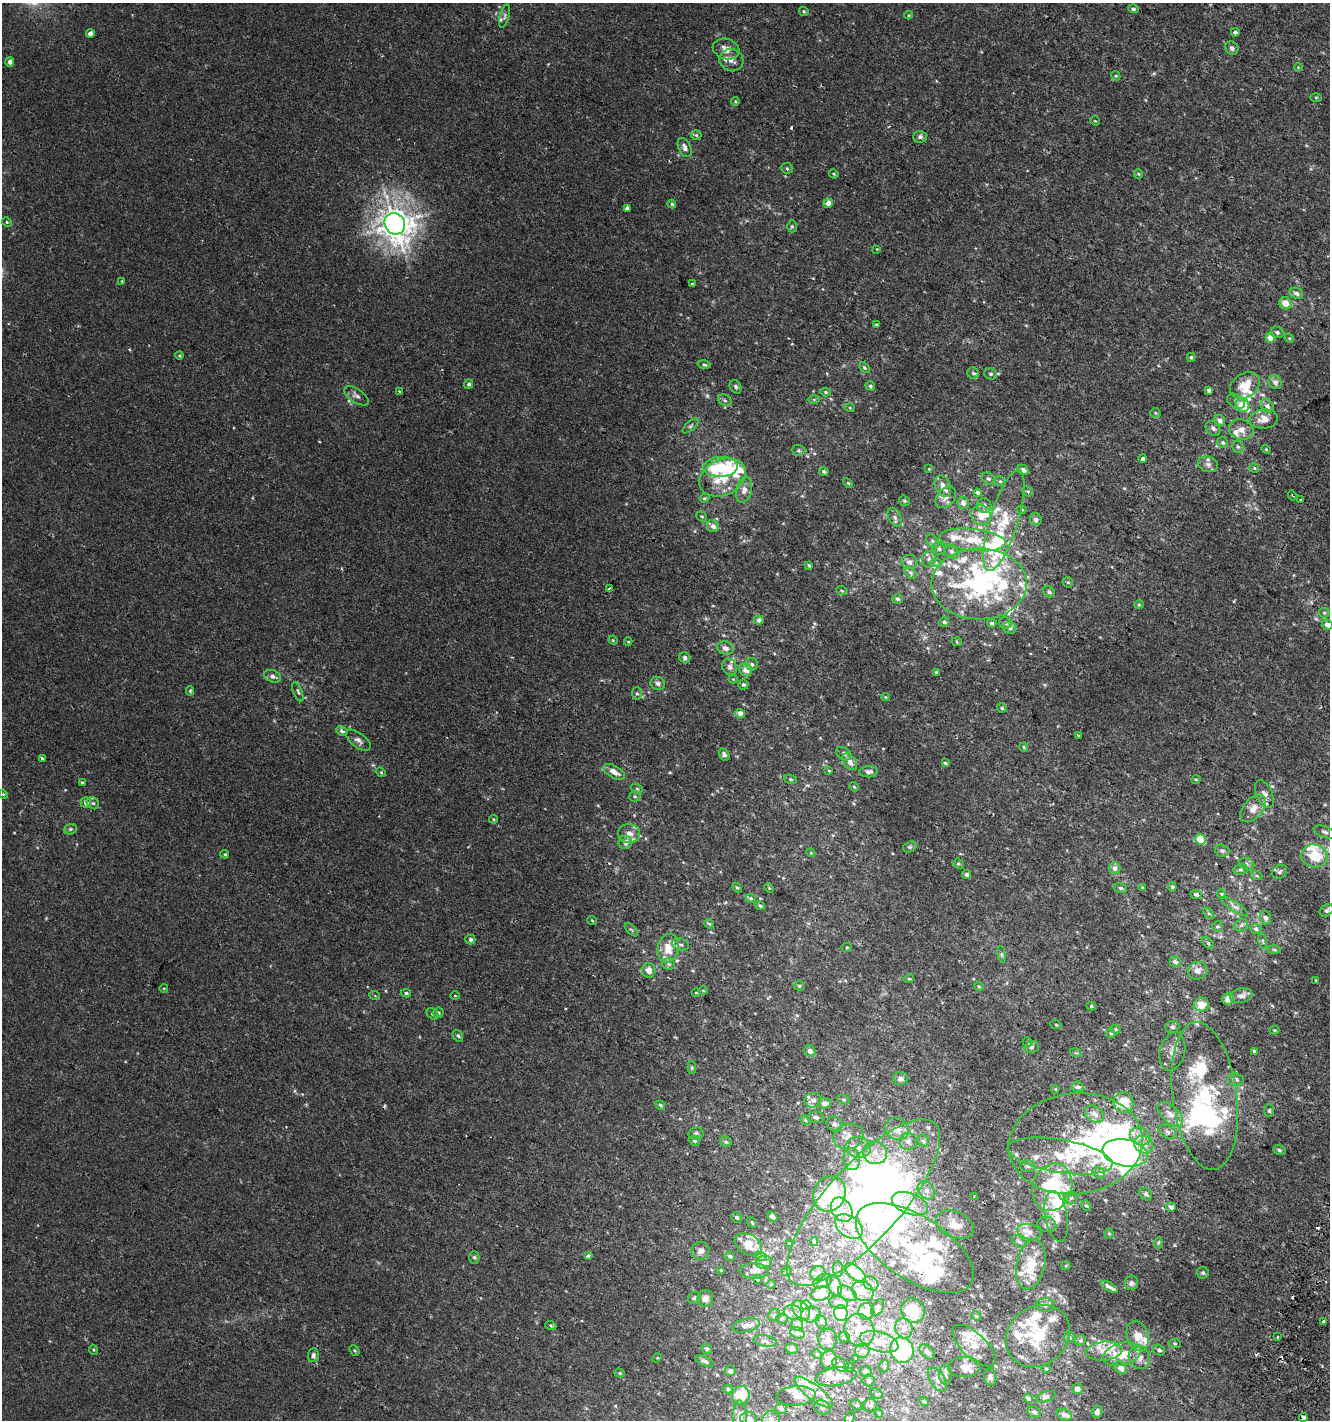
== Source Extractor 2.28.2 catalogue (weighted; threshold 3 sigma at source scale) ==
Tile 6 of 4 x 4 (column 2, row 2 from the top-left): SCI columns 1637-2964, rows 2853-4270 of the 5863 x 5712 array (HDU 1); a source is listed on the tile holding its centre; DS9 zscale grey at full resolution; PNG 1332 x 1422 px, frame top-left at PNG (2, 3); each listed source drawn as its Kron ellipse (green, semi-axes under 4 px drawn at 4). Shown black and unused: <1% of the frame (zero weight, under 2 of 3 exposures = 2% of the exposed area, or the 3 px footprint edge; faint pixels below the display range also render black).
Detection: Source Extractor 2.28.2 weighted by HDU 2 'WHT'; one run over the whole footprint, this tile lists its part. Background 0.00323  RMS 0.0027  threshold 0.0123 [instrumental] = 3 sigma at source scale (4.5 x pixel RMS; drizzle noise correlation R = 1.50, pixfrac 1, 0.0396/0.0396 arcsec/px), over >= 5 px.
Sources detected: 540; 1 too faint to see at this stretch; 21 inside a brighter object's white glare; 7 cosmic-ray / hot-pixel residue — neither listed nor drawn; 98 inside a brighter listed object's ellipse — not listed separately; the other 413 listed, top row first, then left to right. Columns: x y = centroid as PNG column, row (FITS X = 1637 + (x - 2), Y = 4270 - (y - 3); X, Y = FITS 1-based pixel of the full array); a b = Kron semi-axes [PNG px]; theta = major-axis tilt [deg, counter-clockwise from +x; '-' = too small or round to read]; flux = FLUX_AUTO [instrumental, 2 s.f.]
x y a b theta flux
1133 9 5 4 - 0.59
804 11 5 4 - 0.36
909 15 4 3 - 0.23
505 16 12 4 74 0.61
1235 32 4 3 - 1.6
90 33 4 4 - 1.3
1232 48 7 6 - 0.84
726 49 13 10 -18 2
731 60 12 11 - 1.9
10 62 5 4 - 1
1298 67 4 3 - 0.21
1116 76 5 3 - 0.25
1316 97 6 4 0 0.3
735 101 4 4 - 0.26
1095 121 5 4 - 0.23
696 135 5 5 - 0.39
920 137 7 6 - 0.68
685 147 10 6 -65 1.5
787 168 6 5 - 0.45
834 174 5 4 - 0.29
1138 174 5 4 - 0.28
828 203 5 4 - 1.9
672 204 4 4 - 0.38
627 208 4 3 - 1.6
7 222 5 4 - 0.32
395 224 11 10 - 400
792 226 6 4 -90 0.42
877 249 4 3 - 0.19
122 281 3 3 - 0.21
692 284 4 3 - 0.41
1296 293 7 5 -24 1.1
1286 303 6 6 - 2.9
876 325 4 3 - 0.31
1277 332 6 5 - 0.69
1270 338 5 4 - 2.8
1289 338 5 4 - 0.27
180 355 4 4 - 0.3
1191 357 4 3 - 0.35
704 364 7 3 -12 0.39
864 368 6 4 -46 0.4
973 373 6 5 - 0.56
991 374 6 5 - 0.57
1275 382 7 6 - 1.2
469 384 4 4 - 0.54
1245 385 16 12 33 4.9
870 386 5 4 - 0.49
736 387 7 5 -60 0.59
1209 390 4 4 - 0.93
399 391 3 3 - 0.29
825 392 5 4 - 0.44
356 396 14 6 -34 1.1
725 400 7 5 -23 0.53
814 400 6 4 0 0.35
1236 401 9 6 -34 0.86
1243 405 7 6 - 3.9
1267 406 7 6 - 1.2
850 408 5 3 - 0.27
1155 413 5 4 - 0.34
1264 419 14 9 6 2.6
1220 420 6 5 - 1.1
691 426 10 4 42 0.5
1213 428 8 6 -45 0.87
1241 429 12 10 -19 2.2
1223 443 6 5 - 0.5
1238 447 6 5 - 0.56
1266 449 4 4 - 0.29
799 450 7 5 -1 0.48
1143 458 4 4 - 1.6
1208 464 10 7 -20 1.2
721 467 17 10 2 8.7
1254 468 5 4 - 0.32
929 469 4 3 - 0.2
1023 470 6 5 - 1.3
824 471 5 4 - 0.57
723 477 25 17 24 8.5
988 479 7 5 -40 0.68
1000 481 5 4 - 0.36
848 483 6 3 -44 0.26
943 486 11 7 -64 1.9
744 490 13 7 77 1.8
1028 491 5 4 - 0.42
977 493 4 3 - 1.6
1292 495 5 3 - 0.28
946 497 12 8 49 1.7
704 498 5 4 - 0.29
1301 500 3 3 - 1.7
904 501 6 4 -41 0.42
963 503 6 6 - 1.3
984 506 7 7 - 0.86
1022 510 4 4 - 0.31
981 515 10 9 - 3.6
702 516 5 4 - 0.34
895 517 10 6 -64 0.94
1036 519 6 6 - 1
1004 520 53 14 73 12
713 526 6 5 - 1.1
972 540 33 11 -6 8.1
933 541 7 5 -50 0.66
939 549 7 5 -59 0.6
952 552 8 6 -45 1
929 559 8 7 - 1.1
909 562 8 7 - 1.4
936 563 6 4 -1 0.41
809 565 4 4 - 0.37
910 573 7 4 -45 0.66
1068 582 5 5 - 0.41
979 584 48 35 0 49
609 588 3 3 - 0.78
842 591 6 3 -19 0.26
1049 592 6 5 - 0.64
897 599 5 5 - 0.56
1139 605 5 3 - 0.27
1324 613 5 5 - 0.39
759 620 4 4 - 1
944 622 5 4 - 0.69
992 623 5 4 - 0.57
1006 623 6 5 - 0.72
1327 625 5 5 - 1.7
1010 628 7 6 - 1
613 640 4 4 - 0.23
628 642 4 4 - 0.24
957 642 5 3 - 0.24
725 648 8 6 -17 1.4
685 658 6 5 - 0.82
752 664 6 6 - 0.69
730 667 8 7 - 1.1
746 670 7 6 - 2.5
936 672 4 4 - 0.3
272 676 8 6 -22 1.1
733 679 4 4 - 0.25
658 683 7 6 - 1.2
743 685 5 5 - 0.51
190 691 4 3 - 0.35
298 692 10 4 -68 0.6
637 693 6 5 - 0.51
885 697 4 4 - 0.25
1002 708 5 4 - 0.48
740 713 5 4 - 1.8
342 731 6 4 -27 0.72
1078 735 4 3 - 0.3
358 740 14 7 -37 1.3
1024 747 5 4 - 0.3
844 754 8 5 -32 0.75
724 755 6 5 - 0.69
42 758 3 3 - 0.89
850 762 9 6 -55 1.7
945 763 4 3 - 1.1
829 771 3 3 - 1
381 772 5 4 - 0.36
614 772 12 6 -31 2
868 772 9 5 2 1.2
791 779 6 4 -19 0.34
1196 779 5 3 - 0.21
82 782 3 3 - 0.36
854 787 5 4 - 0.32
637 789 6 4 -20 0.41
3 794 5 4 - 0.26
1264 794 15 8 -65 1.7
635 796 6 5 - 0.49
86 803 5 5 - 1.3
93 803 7 5 -41 0.54
1253 808 16 9 49 2.8
493 819 4 4 - 0.31
70 829 6 5 - 0.49
1325 832 11 5 -22 0.86
629 834 11 9 -3 2.3
1200 839 5 5 - 8.6
625 842 7 6 - 1.7
910 847 7 5 19 0.51
1222 851 7 6 - 0.69
811 853 4 3 - 0.25
225 854 4 3 - 0.32
1315 856 13 11 -12 7.7
958 864 5 4 - 0.42
1247 864 8 6 -24 0.72
1115 868 6 5 - 1.3
1241 869 7 5 7 0.55
1280 872 8 6 38 0.73
966 874 4 4 - 0.7
1257 876 5 3 - 0.28
1172 887 4 4 - 0.63
737 888 5 4 - 0.39
769 888 5 4 - 0.28
1120 888 6 5 - 0.52
1142 888 4 3 - 0.31
1196 894 6 4 -23 0.51
1222 894 5 4 - 0.46
751 898 5 4 - 0.39
760 906 5 4 - 0.41
1235 906 16 4 -34 1.1
1327 910 7 5 38 0.71
1209 913 7 4 -44 0.45
1265 918 6 5 - 0.72
592 920 5 3 - 0.21
709 924 5 4 - 0.31
1241 925 7 5 43 0.68
1217 927 5 5 - 0.45
1256 929 6 4 -26 0.59
631 930 8 3 -45 0.38
470 939 5 5 - 0.64
1263 941 8 3 -77 0.36
1208 943 7 4 -45 0.42
681 944 8 6 -16 0.86
847 947 5 4 - 0.28
668 948 14 10 78 4.7
1274 950 7 4 -2 0.39
1002 954 8 4 -82 0.43
1175 962 6 5 - 0.94
668 964 6 5 - 0.55
649 970 7 7 - 1.6
1197 971 10 9 - 1.6
909 979 5 3 - 0.29
1316 980 4 3 - 0.24
799 986 5 4 - 0.39
979 986 5 4 - 0.32
164 988 4 3 - 0.19
703 991 5 3 - 0.26
406 993 5 3 - 0.46
696 993 4 3 - 0.17
375 996 5 3 - 0.22
455 996 5 3 - 0.21
1241 996 11 7 10 1.3
1228 999 6 5 - 2.2
1201 1005 7 7 - 3.7
1091 1006 5 4 - 0.36
438 1013 5 5 - 0.48
432 1014 7 5 -43 0.46
1056 1025 5 3 - 0.23
1172 1027 7 6 - 0.71
1116 1029 5 4 - 0.33
1274 1030 5 4 - 0.29
1111 1033 5 4 - 0.33
458 1036 6 5 - 0.54
1027 1042 5 4 - 0.45
1032 1047 7 5 17 0.65
810 1051 6 5 - 1.3
1172 1051 20 12 77 2.3
1254 1051 4 3 - 0.5
1076 1053 6 3 -17 0.3
692 1068 6 4 -85 0.33
900 1079 7 6 - 1
1236 1079 8 6 -6 1
1078 1087 6 5 - 0.73
1055 1089 4 3 - 0.23
1205 1096 74 32 -82 34
813 1100 8 7 - 1.3
843 1100 7 4 -20 0.41
824 1103 6 5 - 1.5
1124 1103 10 10 - 6.5
660 1105 5 4 - 0.51
1269 1111 6 5 - 0.54
1095 1114 10 7 -34 1.6
1170 1114 15 8 -43 2.5
816 1117 8 5 -7 0.88
805 1120 5 4 - 0.36
834 1124 8 7 - 1.2
897 1129 12 10 -29 2.8
1168 1132 9 6 -30 0.95
696 1133 7 6 - 0.66
1140 1136 10 8 -27 2
848 1137 16 12 16 3.7
694 1141 5 5 - 0.4
908 1141 9 8 - 1.4
923 1141 6 5 - 0.62
726 1142 6 5 - 0.42
1076 1144 67 50 6 43
1144 1145 10 8 -34 2.4
858 1147 13 10 -11 2.7
1279 1150 6 4 -19 0.51
875 1153 12 11 - 3.1
1125 1153 23 13 -11 30
1060 1156 53 16 -9 13
851 1159 11 8 -83 1.9
1028 1166 7 6 - 0.69
1099 1173 6 5 - 0.62
1052 1187 24 19 72 22
926 1190 10 7 -47 1.4
830 1194 18 16 64 19
1146 1194 7 5 -48 0.75
974 1197 3 2 - 0.44
1071 1198 6 6 - 0.71
863 1202 107 37 48 81
910 1204 19 10 -20 4.8
1086 1206 5 4 - 0.43
1171 1207 5 4 - 0.83
842 1210 13 9 -56 2.7
772 1216 5 4 - 0.82
1056 1216 25 11 -79 3.6
737 1217 6 5 - 0.61
752 1222 6 3 -54 0.3
955 1225 20 13 -24 3.6
1047 1225 9 7 -14 1
849 1227 15 10 -38 3.7
1029 1232 12 7 -15 1.8
1109 1234 5 4 - 0.3
814 1241 4 3 - 0.52
1019 1241 7 5 -40 0.59
789 1243 4 2 - 0.21
1158 1243 5 3 - 0.31
748 1244 15 10 -30 5.4
915 1248 67 31 -33 32
700 1251 9 8 - 1.4
588 1256 3 3 - 0.7
730 1256 5 4 - 0.52
474 1257 6 5 - 0.45
761 1257 6 4 -17 0.41
764 1262 8 6 14 0.82
1031 1264 25 14 77 7.3
1066 1266 4 4 - 0.28
838 1269 8 5 90 0.46
721 1270 3 2 - 0.26
754 1271 15 7 -2 1.8
787 1271 5 4 - 0.32
818 1273 8 6 39 1.1
856 1273 13 6 -43 6.5
1203 1273 6 6 - 0.65
757 1279 5 4 - 0.5
823 1281 10 6 25 0.74
871 1283 8 6 -41 1.1
1131 1283 7 6 - 0.67
771 1284 4 4 - 0.26
834 1285 11 6 -66 3.5
1109 1287 9 3 -31 0.98
863 1291 11 9 -33 3.6
847 1293 10 6 -31 1.1
820 1294 10 7 17 3.3
695 1298 7 5 29 0.52
705 1298 8 7 - 1.3
838 1302 9 6 -15 1.4
806 1305 5 5 - 3
1045 1305 9 6 1 0.96
878 1307 9 5 60 0.58
801 1310 11 7 -51 1.7
866 1311 8 7 - 2.6
913 1311 13 11 -57 7
793 1312 9 7 -21 1.3
841 1313 8 6 -79 12
811 1314 10 8 11 2.4
774 1315 6 5 - 0.48
976 1316 5 4 - 0.3
782 1319 5 5 - 0.44
1323 1321 4 3 - 2.4
821 1322 7 5 -68 0.62
746 1325 14 6 13 1.5
797 1325 6 6 - 2
551 1326 6 3 -21 0.36
904 1328 10 8 -73 1.5
859 1330 17 14 -63 4.9
797 1333 7 5 -21 0.74
1038 1336 34 29 38 13
1138 1336 15 11 -71 3.2
1277 1336 3 2 - 0.35
844 1337 5 5 - 0.47
1069 1338 5 5 - 0.5
828 1339 11 9 -87 1.4
1080 1340 6 5 - 0.43
765 1341 12 5 -10 0.89
879 1342 20 9 -16 4.5
1175 1343 6 3 -9 0.31
974 1346 27 12 -44 4.7
707 1349 5 5 - 0.49
792 1349 6 5 - 0.51
93 1350 5 4 - 0.31
354 1350 5 3 - 0.29
902 1350 13 11 -67 25
1159 1350 6 5 - 0.62
862 1351 8 7 - 0.89
1104 1351 18 9 6 3.2
927 1352 9 5 -46 0.78
817 1354 5 4 - 0.28
1122 1354 19 11 15 5.8
313 1355 7 5 86 0.76
1139 1357 12 10 -68 2.1
657 1358 5 4 - 0.28
856 1358 3 3 - 0.28
829 1360 9 8 - 2.9
704 1361 10 4 -24 0.8
840 1364 9 6 -33 0.91
884 1366 6 4 70 0.46
849 1367 5 4 - 0.37
964 1367 16 10 4 2.4
1046 1368 5 3 - 0.26
1121 1368 7 5 -48 1.9
730 1371 5 5 - 0.71
866 1372 6 5 - 0.9
620 1373 5 4 - 0.38
945 1375 10 6 -83 0.93
836 1377 21 9 10 2.8
990 1377 8 6 -82 0.71
937 1379 14 7 -58 1.5
869 1380 6 6 - 0.67
728 1389 5 4 - 0.44
1078 1389 5 5 - 1.2
814 1392 23 7 -37 3.5
876 1394 7 5 -30 0.41
741 1395 9 8 - 5.7
796 1396 20 9 3 2.3
1046 1397 10 5 17 0.68
1028 1399 4 4 - 0.91
924 1401 5 4 - 0.29
856 1405 7 5 -26 0.47
870 1405 7 6 - 0.83
822 1407 8 6 -29 1
781 1409 6 5 - 0.75
1034 1412 7 5 -29 0.67
1097 1412 6 5 - 1.1
879 1413 5 3 - 0.3
1064 1415 8 5 -24 0.92
740 1417 16 7 -89 2.1
749 1418 8 6 -6 1.1
850 1418 7 4 67 0.39
1303 1418 4 3 - 2.5
771 1420 9 8 - 1.4
Overlapping masked pixels (flux is a lower limit): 1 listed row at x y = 1303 1418
Isophote crosses this tile's border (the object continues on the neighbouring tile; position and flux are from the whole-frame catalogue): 3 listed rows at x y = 1327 625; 740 1417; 771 1420
Unlisted compact peaks at least as high as the median listed source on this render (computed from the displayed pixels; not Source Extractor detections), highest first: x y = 1234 601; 670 772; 707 396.